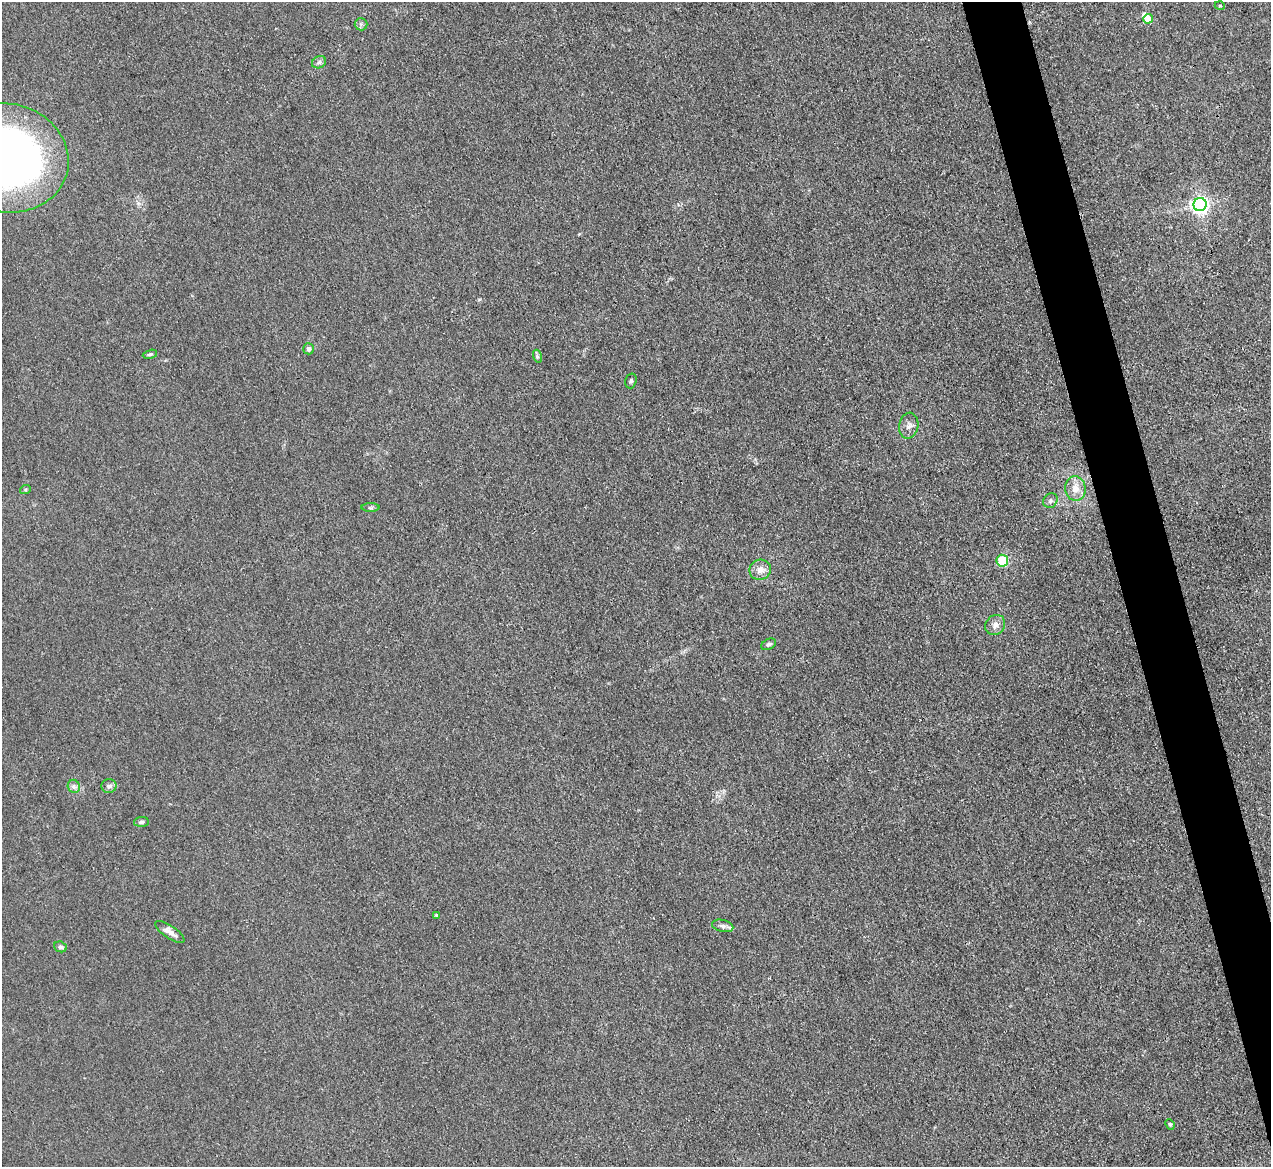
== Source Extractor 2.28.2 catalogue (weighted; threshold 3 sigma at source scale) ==
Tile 6 of 4 x 4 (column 2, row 2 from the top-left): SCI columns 1270-2538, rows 2470-3634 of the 5075 x 5060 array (HDU 1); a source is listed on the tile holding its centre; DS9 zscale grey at full resolution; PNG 1273 x 1169 px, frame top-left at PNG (2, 2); each listed source drawn as its Kron ellipse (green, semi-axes under 4 px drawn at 4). Shown black and unused: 4% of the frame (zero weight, under 3 of 4 exposures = <1% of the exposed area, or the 3 px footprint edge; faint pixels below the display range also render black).
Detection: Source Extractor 2.28.2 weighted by HDU 2 'WHT'; one run over the whole footprint, this tile lists its part. Background 0.0195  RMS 0.0047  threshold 0.021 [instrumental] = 3 sigma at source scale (4.5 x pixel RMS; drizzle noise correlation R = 1.50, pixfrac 1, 0.05/0.05 arcsec/px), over >= 5 px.
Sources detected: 28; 1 inside a brighter object's white glare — neither listed nor drawn; the other 27 listed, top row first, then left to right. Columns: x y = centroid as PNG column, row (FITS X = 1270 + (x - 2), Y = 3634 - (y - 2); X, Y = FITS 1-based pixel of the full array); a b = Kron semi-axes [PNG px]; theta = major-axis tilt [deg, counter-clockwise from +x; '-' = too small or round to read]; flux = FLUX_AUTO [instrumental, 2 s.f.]
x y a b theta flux
1220 6 5 3 - 0.43
1148 19 5 4 - 8.2
361 24 6 6 - 1.1
319 62 7 6 - 1.3
6 158 63 54 -12 290
1200 205 6 6 - 180
309 349 5 5 - 1.8
150 354 7 4 13 0.87
537 356 6 4 -72 0.76
631 381 7 5 73 1.1
909 426 13 9 80 2.7
1075 489 12 10 -83 4.6
25 490 5 3 - 0.56
1050 501 8 6 48 1.2
370 508 9 4 0 0.8
1002 561 6 5 - 17
760 570 11 10 - 3.7
995 625 11 9 49 2.7
769 644 8 5 27 0.98
74 786 6 6 - 1.4
109 786 7 7 - 1.7
141 822 7 5 3 1
436 915 4 4 - 0.58
723 926 11 6 -13 1.8
170 932 17 6 -34 3.4
60 947 6 5 - 1.2
1170 1124 5 4 - 0.67
Isophote crosses this tile's border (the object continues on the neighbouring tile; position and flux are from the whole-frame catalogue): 1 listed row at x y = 6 158